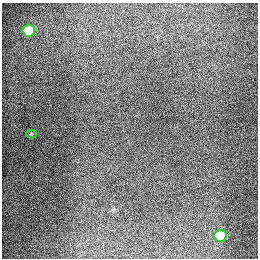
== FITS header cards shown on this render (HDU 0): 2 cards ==
NAXIS1  =                  256
NAXIS2  =                  256

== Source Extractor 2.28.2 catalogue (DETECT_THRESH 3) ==
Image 256 x 256 px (HDU 0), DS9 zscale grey, 1 PNG px = 1 image px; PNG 260 x 260 px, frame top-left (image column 1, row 256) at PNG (2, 3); each listed source drawn as its Kron ellipse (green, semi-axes under 4 px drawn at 4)
Background 1290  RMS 27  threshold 80.1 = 3 sigma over >= 5 px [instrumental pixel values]
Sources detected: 3; all 3 listed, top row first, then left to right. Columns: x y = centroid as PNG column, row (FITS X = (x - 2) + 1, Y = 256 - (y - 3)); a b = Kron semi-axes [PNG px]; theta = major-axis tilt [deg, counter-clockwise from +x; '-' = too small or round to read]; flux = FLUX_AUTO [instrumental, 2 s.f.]
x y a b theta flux
29 31 6 6 - 82000
31 134 5 4 - 2100
220 236 6 6 - 64000